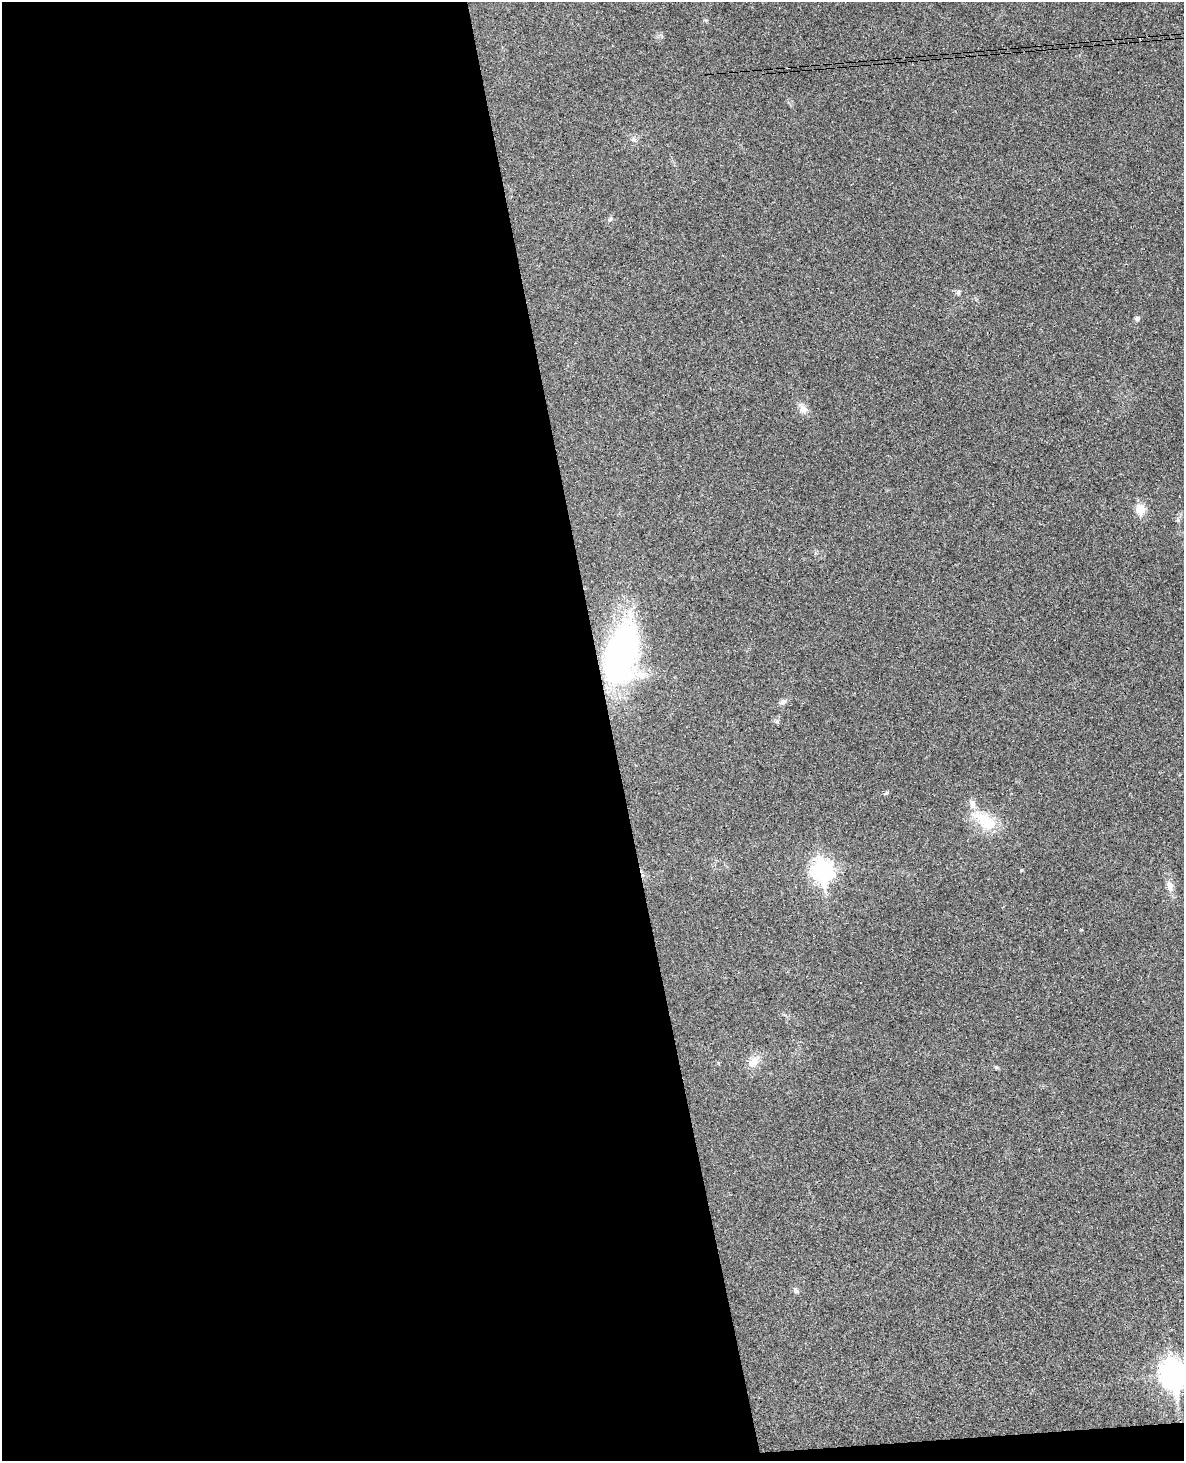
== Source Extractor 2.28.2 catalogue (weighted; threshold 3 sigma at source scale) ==
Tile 9 of 4 x 3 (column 1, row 3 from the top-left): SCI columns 61-1242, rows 254-1712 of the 4844 x 4777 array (HDU 1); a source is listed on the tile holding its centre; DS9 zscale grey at full resolution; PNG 1186 x 1463 px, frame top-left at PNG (2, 2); no overlay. Shown black and unused: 52% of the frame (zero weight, under 3 of 4 exposures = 6% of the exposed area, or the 3 px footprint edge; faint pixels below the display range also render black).
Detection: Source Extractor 2.28.2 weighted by HDU 2 'WHT'; one run over the whole footprint, this tile lists its part. Background 0.035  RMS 0.0042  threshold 0.0187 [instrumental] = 3 sigma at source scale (4.5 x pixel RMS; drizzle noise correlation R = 1.50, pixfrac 1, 0.05/0.05 arcsec/px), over >= 5 px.
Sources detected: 20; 2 cosmic-ray / hot-pixel residue — not listed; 1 inside a brighter listed object's ellipse — not listed separately; the other 17 listed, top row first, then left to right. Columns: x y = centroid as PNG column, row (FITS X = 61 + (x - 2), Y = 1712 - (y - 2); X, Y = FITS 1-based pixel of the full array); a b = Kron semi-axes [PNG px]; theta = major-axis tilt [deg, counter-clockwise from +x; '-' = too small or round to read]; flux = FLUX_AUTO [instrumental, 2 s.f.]
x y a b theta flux
634 139 8 6 -3 1.2
610 219 8 5 30 0.91
958 292 7 6 - 0.99
1137 319 5 5 - 1.5
803 409 12 10 -34 2.8
1140 509 6 5 - 17
1178 520 6 5 - 0.72
622 654 48 25 76 150
783 702 9 7 34 1.5
777 721 6 5 - 0.78
985 820 39 18 -37 15
823 870 10 8 -81 210
1170 886 15 9 -73 3.1
754 1061 20 11 51 4.8
996 1067 6 4 -41 0.58
796 1291 9 6 -32 1.1
1174 1374 12 9 -80 400
Isophote crosses this tile's border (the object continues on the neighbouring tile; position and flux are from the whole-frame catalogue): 1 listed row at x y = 1174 1374
Unlisted compact peaks at least as high as the median listed source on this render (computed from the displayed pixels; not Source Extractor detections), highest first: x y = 1021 870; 886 793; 706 20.